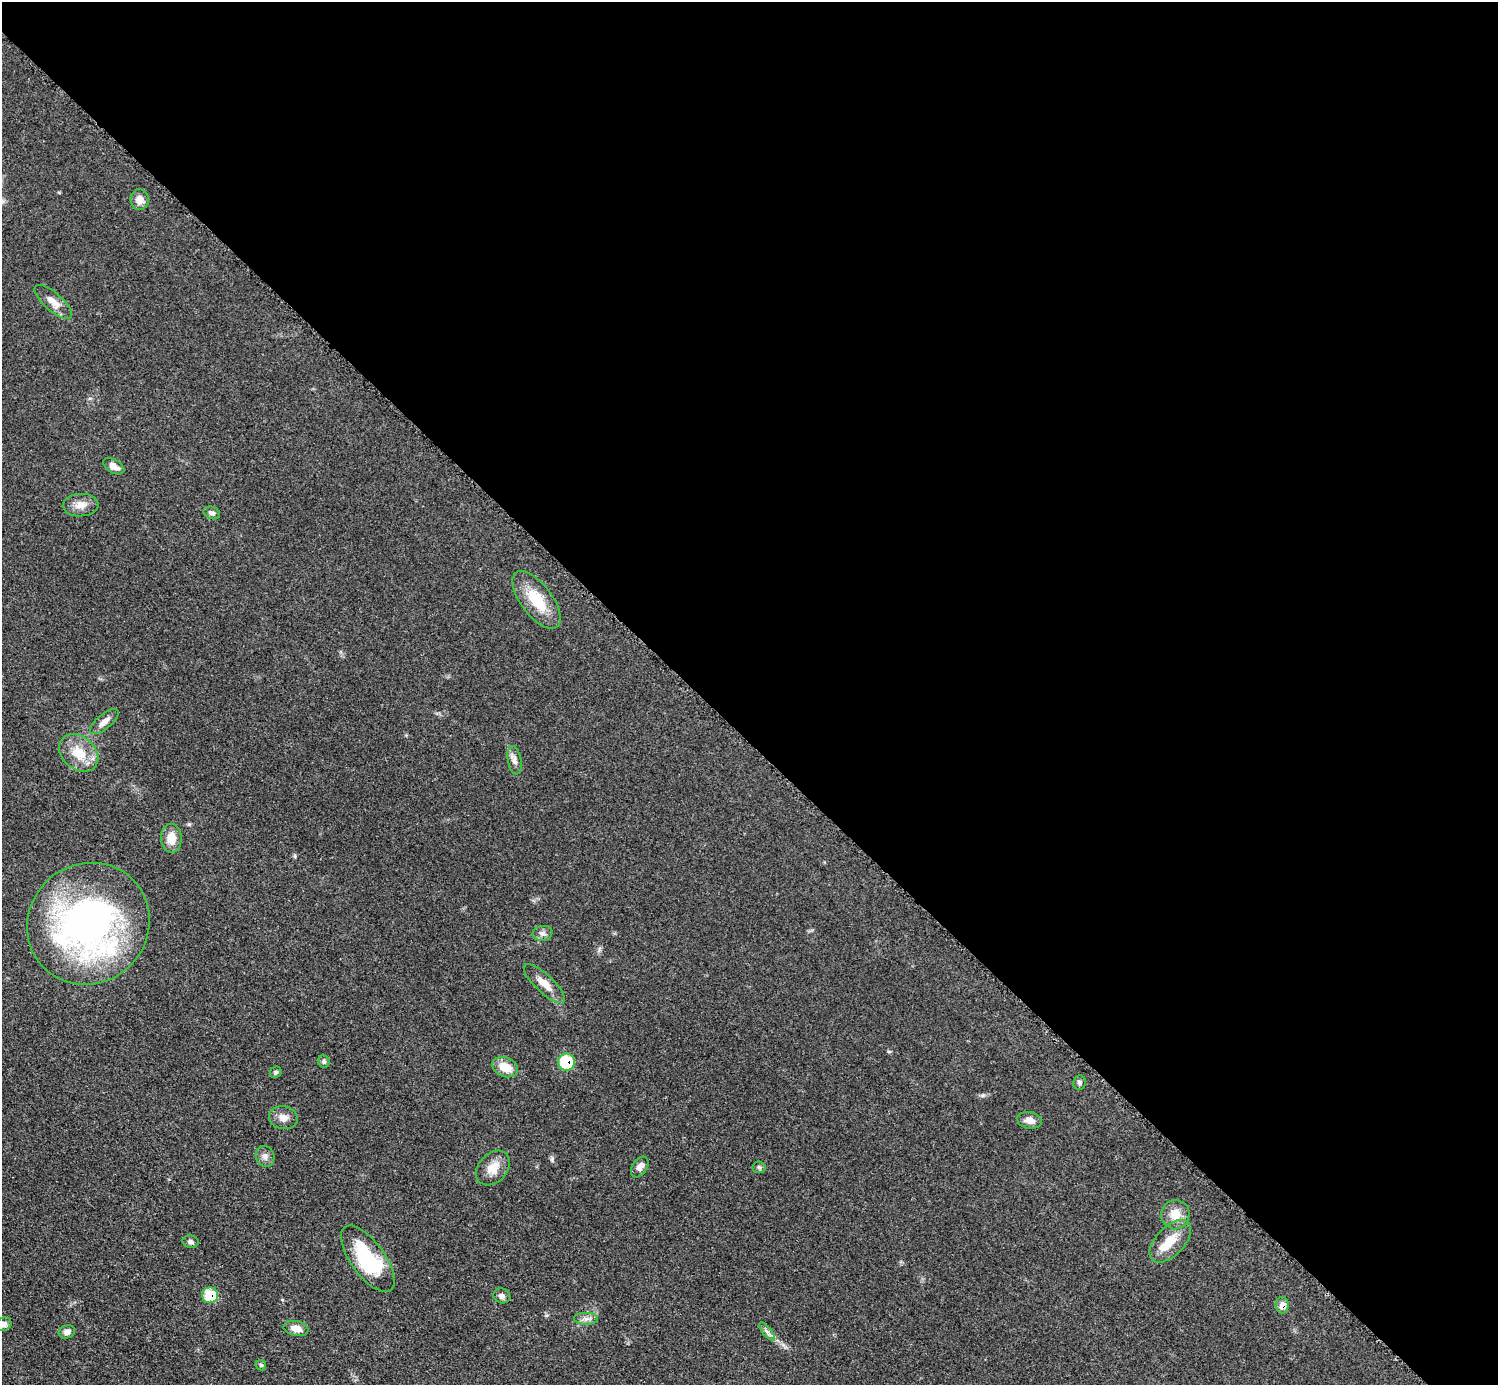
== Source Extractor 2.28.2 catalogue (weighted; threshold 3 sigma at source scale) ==
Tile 8 of 4 x 4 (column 4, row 2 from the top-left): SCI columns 4494-5989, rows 3069-4451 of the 5993 x 5993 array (HDU 1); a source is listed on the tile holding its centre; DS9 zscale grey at full resolution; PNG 1500 x 1387 px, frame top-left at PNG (2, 2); each listed source drawn as its Kron ellipse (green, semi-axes under 4 px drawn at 4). Shown black and unused: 53% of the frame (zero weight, under 3 of 5 exposures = <1% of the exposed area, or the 3 px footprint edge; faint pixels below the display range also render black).
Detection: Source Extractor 2.28.2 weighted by HDU 2 'WHT'; one run over the whole footprint, this tile lists its part. Background 0.0503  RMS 0.0062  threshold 0.0278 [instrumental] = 3 sigma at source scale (4.5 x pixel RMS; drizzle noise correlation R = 1.50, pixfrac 1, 0.05/0.05 arcsec/px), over >= 5 px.
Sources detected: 37; all 37 listed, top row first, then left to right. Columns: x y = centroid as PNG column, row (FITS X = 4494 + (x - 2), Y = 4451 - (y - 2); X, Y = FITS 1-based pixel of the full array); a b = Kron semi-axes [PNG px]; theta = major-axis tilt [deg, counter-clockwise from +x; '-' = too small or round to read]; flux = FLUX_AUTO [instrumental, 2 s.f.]
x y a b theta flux
140 200 10 9 - 5.4
53 302 24 9 -41 6.8
114 466 12 6 -31 4.3
81 505 18 11 3 6.1
212 513 8 6 -20 1.9
537 600 34 15 -53 21
104 722 17 7 40 4.4
79 753 22 16 -40 15
514 760 14 6 -80 3.2
171 838 14 10 -89 8.4
88 924 63 59 43 240
542 933 10 7 12 2.5
544 983 26 9 -43 8
324 1062 6 5 - 1.3
566 1062 8 8 - 26
505 1067 13 9 -21 11
276 1072 6 5 - 1.2
1079 1082 7 6 - 1.4
283 1118 14 11 -11 4.9
1029 1120 12 8 -11 4.3
265 1156 10 9 - 3
640 1167 11 7 57 3.4
759 1167 6 6 - 1.3
493 1168 19 14 47 8.7
1175 1215 15 14 - 9.9
1170 1241 26 14 46 13
190 1242 8 6 -14 1.7
368 1259 39 17 -54 44
210 1295 8 8 - 21
502 1296 8 7 - 2.3
1282 1305 8 6 -89 4.2
586 1319 12 6 0 2.9
4 1324 8 6 29 2.7
296 1328 12 7 -11 5.3
767 1331 11 3 -50 1.9
67 1332 8 6 19 2.9
261 1365 6 4 -45 0.96
Overlapping masked pixels (flux is a lower limit): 3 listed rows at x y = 566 1062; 210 1295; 1282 1305
Isophote crosses this tile's border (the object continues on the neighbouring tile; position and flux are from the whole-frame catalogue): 1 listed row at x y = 4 1324